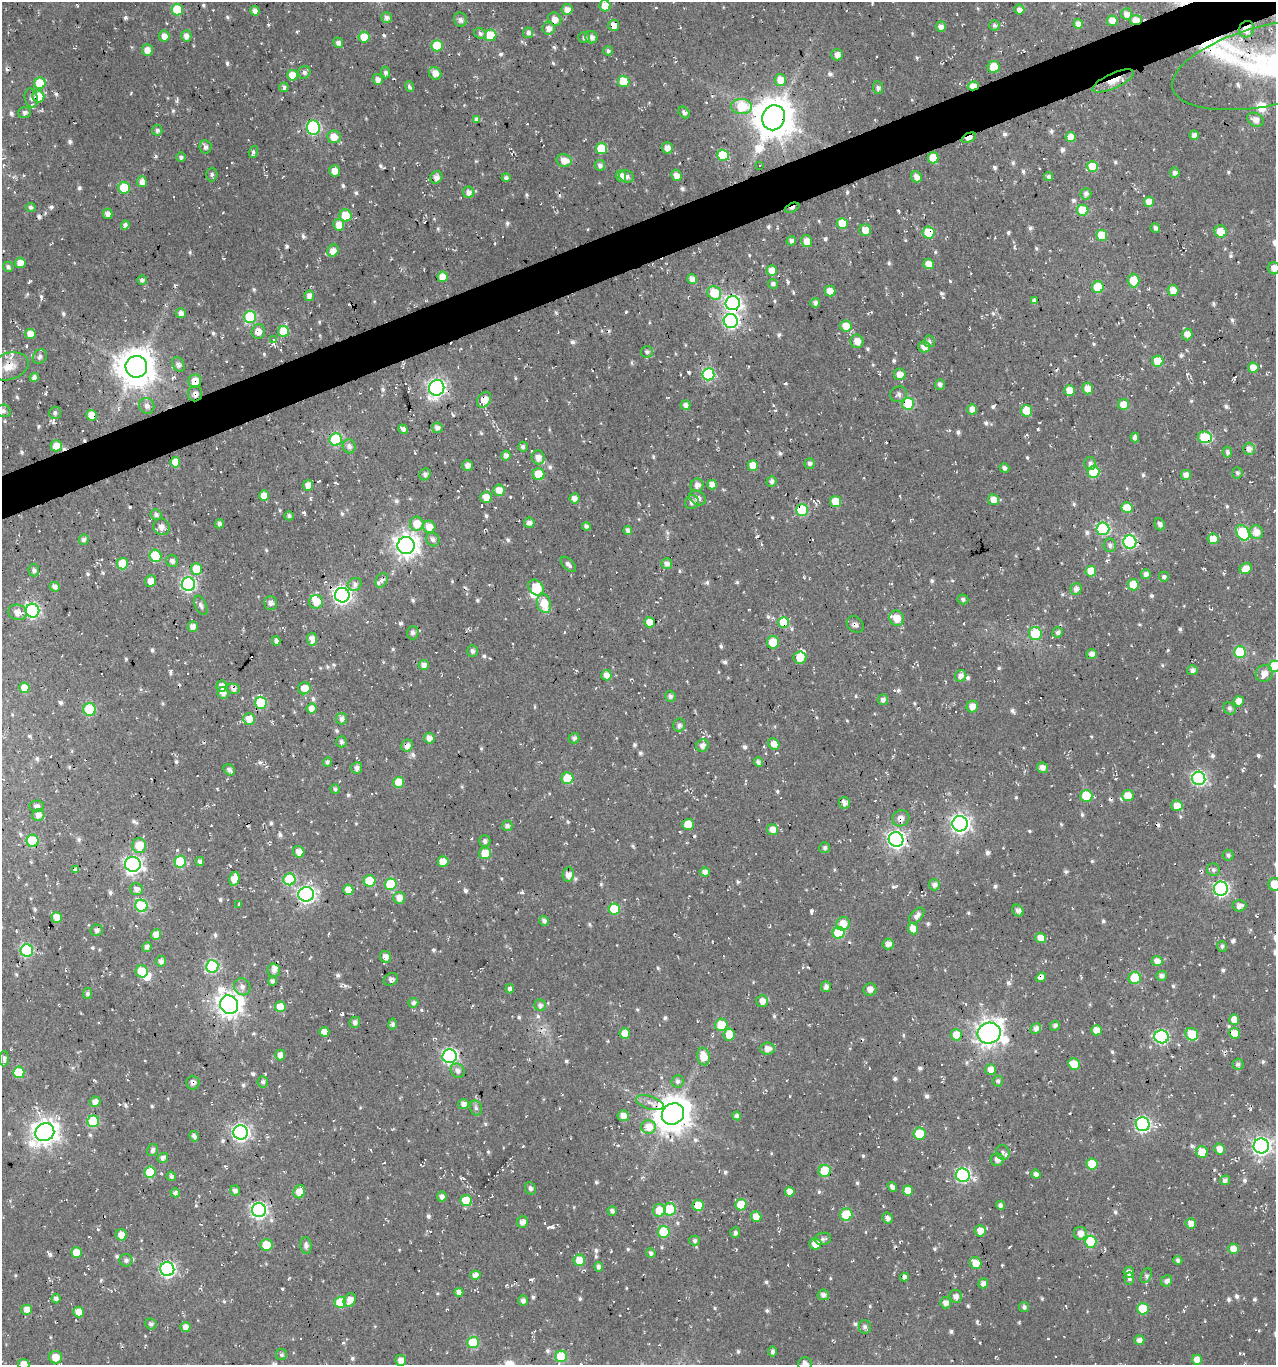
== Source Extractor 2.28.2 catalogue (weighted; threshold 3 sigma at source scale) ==
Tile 10 of 4 x 4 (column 2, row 3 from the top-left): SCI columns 1396-2669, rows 1364-2726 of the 5286 x 5452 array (HDU 1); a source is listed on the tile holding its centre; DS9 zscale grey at full resolution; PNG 1278 x 1367 px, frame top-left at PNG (2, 2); each listed source drawn as its Kron ellipse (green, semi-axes under 4 px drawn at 4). Shown black and unused: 3% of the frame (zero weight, under 2 of 3 exposures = <1% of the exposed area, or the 3 px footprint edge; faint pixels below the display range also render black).
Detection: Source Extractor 2.28.2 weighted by HDU 2 'WHT'; one run over the whole footprint, this tile lists its part. Background 0.0243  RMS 0.0089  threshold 0.04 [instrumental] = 3 sigma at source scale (4.5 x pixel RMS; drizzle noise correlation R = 1.50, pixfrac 1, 0.0396/0.0396 arcsec/px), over >= 5 px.
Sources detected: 969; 2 inside a brighter object's white glare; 38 cosmic-ray / hot-pixel residue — neither listed nor drawn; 14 inside a brighter listed object's ellipse — not listed separately; of the other 915, all 500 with FLUX_AUTO >= 2.62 (the completeness limit of this list) listed and drawn (415 fainter detections not listed), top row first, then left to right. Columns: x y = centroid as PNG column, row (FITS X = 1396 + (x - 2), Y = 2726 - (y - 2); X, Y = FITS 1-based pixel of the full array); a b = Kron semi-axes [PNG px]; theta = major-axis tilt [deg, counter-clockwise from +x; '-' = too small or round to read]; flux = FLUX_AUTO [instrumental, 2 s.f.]
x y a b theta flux
605 6 5 5 - 19
567 9 5 5 - 6.9
177 10 5 5 - 50
1019 10 5 5 - 5.6
255 11 5 4 - 6
1126 14 6 5 - 7.2
386 17 5 5 - 5
555 19 7 6 - 8.3
460 20 7 6 - 3.8
1136 20 6 5 - 14
1112 21 5 5 - 11
1078 24 5 4 - 8.4
614 25 5 5 - 11
994 25 5 5 - 2.8
941 27 5 5 - 5.6
548 28 6 6 - 6.1
1247 29 8 7 - 14
528 33 5 5 - 4.2
480 34 6 5 - 2.7
491 35 6 5 - 41
164 36 5 5 - 7.4
186 36 5 5 - 6
364 37 5 5 - 18
591 37 6 6 - 5.2
584 38 6 5 - 2.6
338 43 5 4 - 5.5
437 46 5 5 - 29
147 50 6 5 - 8.9
608 51 4 4 - 3.1
837 55 6 5 - 4.7
1273 64 103 40 13 210
994 67 6 6 - 21
304 72 6 6 - 3.8
385 72 6 4 -89 2.8
435 73 7 6 - 9.5
292 75 5 5 - 15
378 79 5 5 - 5.7
780 80 6 5 - 15
624 81 6 5 - 27
1113 81 22 7 24 14
40 83 6 5 - 37
973 86 5 4 - 14
284 87 5 4 - 3
409 87 5 4 - 2.9
878 88 6 5 - 3.1
38 96 6 6 - 17
31 98 9 6 -78 3.7
741 107 10 7 -3 41
684 112 6 5 - 2.8
25 113 6 5 - 3.1
774 118 13 11 68 2800
476 119 4 3 - 3.1
1255 120 9 6 -28 6.9
313 128 7 6 - 140
157 130 5 5 - 3
1194 135 4 4 - 4.8
334 137 6 6 - 13
1071 137 5 5 - 9.9
969 138 8 4 25 13
205 147 6 6 - 3.6
667 148 5 5 - 6.2
601 149 5 5 - 34
253 152 6 4 72 2.7
723 155 6 5 - 33
181 157 4 4 - 3.1
933 158 5 5 - 22
564 160 8 6 -11 10
600 165 5 5 - 3.7
759 165 3 3 - 2.8
1092 166 6 5 - 27
335 171 5 5 - 8.4
1175 173 5 5 - 3.8
212 174 7 5 87 2.9
676 175 6 5 - 8.3
621 176 5 5 - 8.9
627 176 7 6 - 3.9
436 177 6 5 - 4.4
916 177 6 5 - 6
1049 177 4 4 - 3.6
506 178 4 4 - 3.4
142 182 5 5 - 7.5
124 188 6 5 - 48
469 192 6 5 - 5.5
1086 194 5 5 - 4
1149 202 5 5 - 9.5
31 207 5 4 - 2.6
792 208 8 4 23 5.5
1083 210 5 5 - 31
108 214 5 5 - 5
346 216 6 6 - 25
842 223 5 5 - 18
125 225 4 4 - 4.5
339 225 6 5 - 13
1155 228 5 4 - 3.4
865 230 6 6 - 11
1221 231 6 6 - 16
929 233 6 6 - 30
1102 235 5 5 - 25
791 241 5 4 - 3.7
807 241 6 5 - 8.3
333 251 6 5 - 8.7
20 263 5 5 - 9.8
928 264 5 5 - 9.9
8 267 5 5 - 3.1
1274 268 6 6 - 5.4
772 271 5 5 - 13
442 277 5 5 - 15
692 279 5 4 - 7.2
142 280 5 4 - 3.3
1134 281 7 6 - 20
773 284 5 4 - 2.8
1098 287 6 6 - 27
1173 290 5 5 - 9.4
830 291 5 5 - 9.5
714 293 7 6 - 30
309 296 5 5 - 6
1034 301 4 3 - 3.3
733 303 7 7 - 300
815 303 5 5 - 3.5
181 313 5 5 - 5.9
250 317 6 6 - 88
731 321 7 7 - 200
846 326 5 5 - 14
258 331 7 6 - 7.5
284 332 6 5 - 32
30 334 5 5 - 11
1187 334 6 5 - 7.6
274 339 4 4 - 4
857 341 7 6 - 7.8
929 341 6 5 - 2.9
924 347 6 5 - 6.6
647 352 6 5 - 2.7
40 356 8 6 49 3.3
1158 361 5 5 - 30
178 364 8 5 -61 3.3
9 366 20 13 18 15
136 367 11 10 - 2400
1253 368 5 5 - 11
708 374 6 6 - 89
900 374 6 5 - 7.8
34 377 4 4 - 6.6
195 381 6 6 - 13
940 385 5 5 - 3.2
437 388 8 7 - 330
1088 389 6 5 - 12
1069 390 5 5 - 16
195 394 7 7 - 4.4
899 394 8 7 - 3.9
484 400 8 6 58 14
908 404 6 6 - 64
685 405 5 5 - 4.4
1124 405 5 5 - 15
147 406 8 7 - 4.6
972 409 5 5 - 8
3 411 7 6 - 3.1
1027 411 5 5 - 25
55 413 6 6 - 3
92 415 5 5 - 18
437 428 5 5 - 4.9
403 429 5 4 - 4.6
1135 437 5 4 - 4.1
1205 437 7 6 - 43
336 440 6 6 - 83
56 446 5 5 - 14
349 446 7 6 - 4.5
523 447 5 5 - 3.2
1249 449 6 6 - 5.9
1227 452 5 4 - 2.8
506 456 5 4 - 4.7
538 457 7 6 - 6.2
175 462 5 5 - 16
810 464 5 5 - 3.1
1090 464 6 6 - 4
468 465 5 5 - 5
753 466 5 5 - 14
1004 468 5 4 - 3.1
1093 472 6 6 - 45
1237 473 6 5 - 2.7
425 474 6 5 - 3
539 474 6 6 - 21
1186 475 5 5 - 6.9
771 481 5 5 - 3.4
308 485 5 5 - 6.6
697 485 7 6 - 5.4
712 485 5 5 - 9.1
499 490 6 5 - 13
264 496 5 5 - 11
486 497 6 5 - 11
574 498 5 5 - 6.1
698 498 9 6 -30 5.4
993 500 6 5 - 8
692 502 7 6 - 4
836 502 5 5 - 19
1127 508 5 5 - 21
802 510 6 6 - 67
156 515 5 5 - 3.6
289 516 5 4 - 2.6
529 523 5 5 - 4.6
219 524 4 4 - 3.9
417 524 7 6 - 15
1160 524 6 5 - 4.5
586 526 4 4 - 3
162 527 8 8 - 6.7
429 527 6 6 - 12
1103 529 6 6 - 100
628 531 4 4 - 4.5
1256 532 7 6 - 10
1243 533 8 6 -61 81
433 539 7 6 - 4.1
1213 539 5 5 - 13
84 540 5 5 - 3.4
1130 542 7 6 - 130
406 545 8 8 - 720
1110 545 7 6 - 3.4
156 556 6 6 - 49
172 561 6 6 - 4
122 564 5 5 - 25
568 564 9 5 -45 3.2
667 564 5 5 - 4.6
196 569 5 5 - 19
1246 569 6 5 - 9.1
34 570 6 5 - 3.6
1091 571 5 5 - 18
1146 574 5 5 - 5.2
1164 577 5 5 - 2.8
382 580 8 5 60 3.6
151 581 6 5 - 7.9
188 584 7 6 - 170
355 584 7 6 - 4.7
1133 585 5 5 - 20
55 587 5 4 - 4.5
536 588 9 7 -48 21
1076 589 6 5 - 5.1
342 595 7 7 - 350
963 599 5 5 - 2.8
316 602 7 7 - 12
270 603 7 6 - 4.8
544 604 9 7 -75 20
201 605 10 5 -65 3.3
32 611 7 6 - 170
17 612 10 7 -12 8.6
897 618 8 7 - 13
649 622 5 5 - 11
784 623 5 5 - 26
855 624 9 7 -42 3.6
193 627 5 5 - 6.5
1058 632 5 5 - 3.3
413 633 6 6 - 3.2
1035 634 6 6 - 38
312 639 6 5 - 8.9
276 641 5 4 - 3.1
773 642 6 6 - 23
472 651 6 5 - 3.1
1240 652 6 6 - 58
1092 654 5 5 - 6.1
800 658 6 6 - 13
424 665 5 5 - 5.7
1275 666 6 5 - 49
1192 670 5 5 - 3.9
1264 673 8 8 - 7.6
606 675 5 5 - 8.6
961 676 6 5 - 5.5
222 686 5 5 - 6.3
24 688 5 5 - 12
304 688 6 6 - 12
233 689 7 5 -13 4.1
223 693 6 5 - 5.6
670 696 5 5 - 3.4
883 700 5 5 - 4.2
1239 701 5 5 - 9.6
261 703 6 6 - 56
972 707 6 5 - 8.1
311 708 5 5 - 7.4
1230 708 7 5 -44 3
90 709 6 6 - 48
249 719 6 6 - 10
342 719 6 5 - 4.4
679 725 6 6 - 3.3
429 738 5 5 - 5.6
574 738 5 5 - 3.6
341 742 5 5 - 3.1
774 744 6 5 - 9
407 746 6 5 - 5.1
702 746 6 6 - 4.7
327 762 4 4 - 3.3
758 762 5 4 - 3.8
357 768 6 5 - 3.9
1042 768 5 5 - 5.4
229 770 6 5 - 4.1
567 778 6 6 - 28
1199 778 7 6 - 160
399 782 5 5 - 18
335 789 5 4 - 2.7
1086 796 6 6 - 39
1128 796 6 5 - 12
844 803 6 5 - 5.1
37 806 7 5 2 3.7
1177 806 6 5 - 12
38 815 6 6 - 5.7
901 818 9 8 - 6
688 824 6 5 - 16
960 824 8 7 - 400
507 826 5 5 - 3.6
773 830 5 5 - 9.3
896 839 7 7 - 340
33 841 6 6 - 49
485 841 6 5 - 3.3
139 845 7 7 - 18
825 848 5 5 - 2.9
299 852 6 5 - 6.5
485 853 6 5 - 21
1228 855 5 5 - 2.8
180 862 6 6 - 45
200 862 4 4 - 4.2
443 862 5 5 - 16
133 864 8 7 - 310
76 870 4 3 - 3.3
1213 870 7 6 - 2.7
705 872 5 4 - 5.5
568 875 7 5 79 6.5
234 879 7 5 75 12
289 879 6 6 - 49
370 881 6 5 - 34
391 884 6 6 - 50
1274 884 6 6 - 16
934 885 6 5 - 4.8
136 889 6 6 - 4.6
1221 889 7 7 - 180
348 890 5 5 - 11
306 894 7 7 - 290
399 898 6 6 - 8.5
238 904 4 3 - 16
141 906 6 6 - 87
1239 906 7 5 3 5.4
614 909 6 5 - 39
1018 910 6 5 - 4.4
917 916 9 5 49 5.2
57 917 5 5 - 9.4
544 921 5 5 - 4.1
843 924 7 6 - 14
913 929 6 5 - 9.7
97 930 6 5 - 3.7
839 933 6 6 - 52
156 934 5 4 - 8.2
1041 938 5 5 - 9.4
888 944 5 5 - 6.2
1222 946 5 5 - 2.8
147 947 5 4 - 4
27 951 6 6 - 100
385 957 6 5 - 6
161 961 5 5 - 5.2
1157 961 5 5 - 6.9
212 966 6 6 - 110
274 970 7 6 - 4.1
142 971 6 6 - 33
1161 976 5 5 - 3.9
1041 977 5 4 - 5.5
1135 978 6 6 - 30
391 979 7 5 28 3.4
272 981 5 4 - 3.2
242 987 9 8 - 4.1
826 987 5 5 - 3.8
510 989 4 4 - 3
870 989 6 6 - 5.4
87 993 5 4 - 3
762 1001 6 6 - 6
413 1003 5 4 - 3.6
229 1005 9 8 - 840
540 1005 6 5 - 3.5
280 1007 5 5 - 15
1234 1020 5 5 - 10
355 1022 6 5 - 3.8
393 1024 5 4 - 3.4
721 1025 6 6 - 23
1055 1026 5 4 - 3
1036 1028 6 5 - 6.1
1096 1030 5 5 - 11
324 1032 5 5 - 9.2
625 1033 5 5 - 11
989 1033 12 10 22 810
1235 1033 5 5 - 11
1192 1034 6 6 - 29
729 1035 6 5 - 15
956 1035 5 5 - 17
1161 1037 7 6 - 130
768 1049 7 6 - 7
280 1055 5 5 - 6.2
450 1056 7 7 - 210
704 1056 9 6 -78 14
4 1059 7 5 89 3.5
1074 1064 6 5 - 23
1238 1064 5 5 - 3.3
991 1070 5 5 - 9.3
458 1071 7 6 - 5
19 1072 6 5 - 31
677 1081 6 6 - 3.1
998 1081 5 5 - 2.8
263 1082 5 5 - 2.9
193 1083 7 6 - 4
95 1102 5 5 - 6
650 1103 14 6 -18 8.7
464 1104 5 5 - 5.4
476 1108 8 6 -75 3
673 1114 11 10 - 2000
623 1116 5 5 - 7.3
737 1116 4 4 - 3.3
93 1121 6 6 - 57
1143 1124 7 6 - 190
649 1127 7 7 - 13
45 1132 9 8 - 900
240 1132 7 7 - 310
919 1134 6 6 - 29
194 1136 5 4 - 3.8
1261 1146 7 7 - 370
1219 1149 5 5 - 8.1
153 1150 6 5 - 3.9
1003 1152 7 6 - 3.7
1202 1152 6 5 - 17
163 1158 5 5 - 4.2
997 1160 6 6 - 5.2
1092 1164 5 5 - 27
825 1171 6 6 - 37
150 1172 6 5 - 38
1036 1174 5 4 - 4.4
963 1175 7 6 - 160
171 1176 5 4 - 3
1225 1180 5 4 - 3.5
892 1187 5 4 - 4
530 1188 6 5 - 2.9
908 1190 5 5 - 11
235 1191 5 5 - 4.2
299 1192 7 5 64 14
790 1192 5 5 - 9.2
175 1193 5 4 - 3.6
442 1197 5 5 - 4.7
466 1201 6 5 - 27
698 1205 5 5 - 22
741 1205 6 5 - 31
1000 1205 5 4 - 3.5
670 1209 6 6 - 61
259 1210 7 7 - 230
659 1210 6 6 - 16
612 1211 5 4 - 3.9
846 1215 6 6 - 42
756 1217 5 5 - 11
887 1218 6 5 - 4.6
522 1222 6 5 - 5.2
1191 1223 5 5 - 7.9
980 1231 5 5 - 8.8
664 1232 6 6 - 47
735 1233 5 5 - 2.6
1080 1233 6 6 - 8.4
121 1235 5 5 - 9.2
823 1239 8 6 10 2.9
695 1240 5 5 - 3
1091 1242 6 6 - 54
815 1244 6 5 - 9.8
266 1245 6 6 - 20
306 1245 8 5 -85 3.9
1233 1249 5 5 - 9.6
76 1252 5 5 - 17
651 1253 5 4 - 2.9
126 1260 6 6 - 2.8
579 1260 6 5 - 16
1178 1260 4 4 - 3
976 1263 6 5 - 14
599 1267 4 4 - 3.8
167 1269 7 7 - 220
1129 1272 5 5 - 5.4
475 1275 5 4 - 6.4
1146 1276 8 5 64 2.8
904 1277 4 4 - 2.9
1129 1278 6 5 - 2.9
1167 1281 6 5 - 4.8
983 1283 5 4 - 6.3
459 1292 4 4 - 5.5
823 1295 5 5 - 4.3
956 1296 6 6 - 4.5
56 1299 5 4 - 4.3
350 1300 7 5 60 7.9
523 1301 5 5 - 3.9
340 1302 5 5 - 34
945 1303 5 5 - 5.3
1024 1307 5 5 - 2.8
1143 1309 6 6 - 35
27 1310 5 5 - 8.5
79 1312 5 5 - 9.7
151 1324 6 5 - 3.2
185 1327 5 5 - 5.8
865 1327 7 6 - 3.4
1139 1340 5 4 - 5
473 1342 6 5 - 45
773 1351 5 4 - 3.2
281 1355 5 5 - 2.6
561 1356 6 5 - 56
55 1357 6 6 - 11
401 1360 5 5 - 7.6
1197 1360 5 4 - 9.4
24 1364 5 5 - 11
805 1364 7 7 - 5.5
Overlapping masked pixels (flux is a lower limit): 35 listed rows (the first 20) at x y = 555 19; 1136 20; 614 25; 1247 29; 1273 64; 1113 81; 973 86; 38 96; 774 118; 969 138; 792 208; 929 233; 733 303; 1158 361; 9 366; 136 367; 195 381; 195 394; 484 400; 908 404
Isophote crosses this tile's border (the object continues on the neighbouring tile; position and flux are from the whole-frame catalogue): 7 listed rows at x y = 1273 64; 1274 268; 3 411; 1275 666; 1274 884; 24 1364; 805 1364